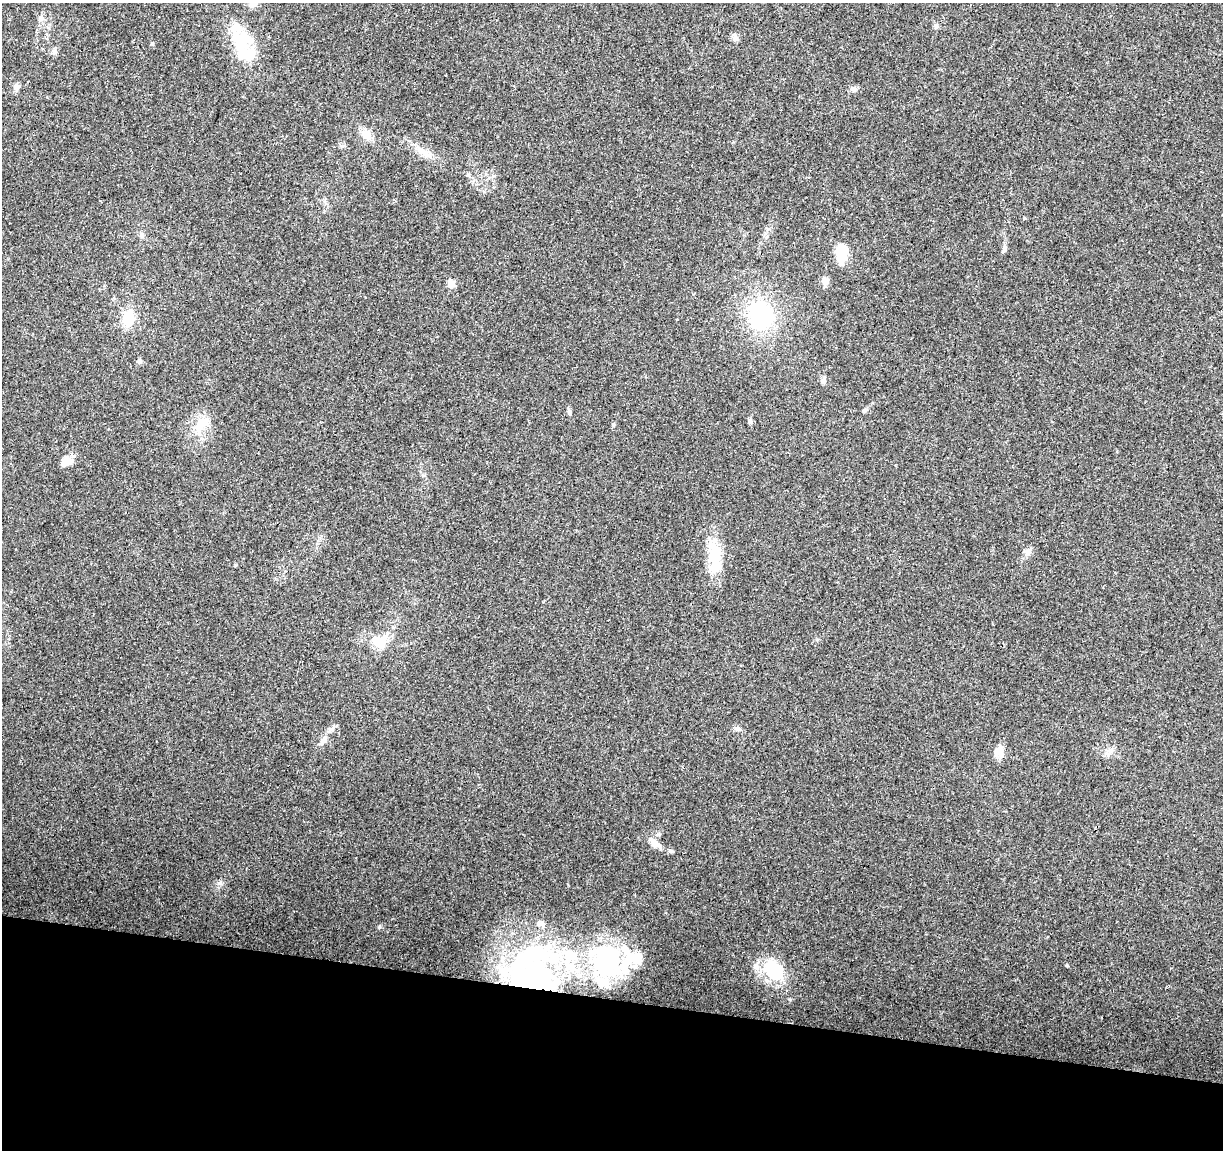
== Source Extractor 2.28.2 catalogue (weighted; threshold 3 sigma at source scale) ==
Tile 15 of 4 x 4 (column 3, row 4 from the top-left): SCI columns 2444-3664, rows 225-1372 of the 4895 x 5100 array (HDU 1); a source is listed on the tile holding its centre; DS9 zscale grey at full resolution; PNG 1225 x 1152 px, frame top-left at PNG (2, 3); no overlay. Shown black and unused: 13% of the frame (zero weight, under 3 of 4 exposures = <1% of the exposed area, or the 3 px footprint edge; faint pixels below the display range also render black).
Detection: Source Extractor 2.28.2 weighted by HDU 2 'WHT'; one run over the whole footprint, this tile lists its part. Background 0.0215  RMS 0.004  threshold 0.0182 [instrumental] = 3 sigma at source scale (4.5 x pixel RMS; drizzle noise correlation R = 1.50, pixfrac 1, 0.0396/0.0396 arcsec/px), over >= 5 px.
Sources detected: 54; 5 inside a brighter object's white glare — not listed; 9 inside a brighter listed object's ellipse — not listed separately; the other 40 listed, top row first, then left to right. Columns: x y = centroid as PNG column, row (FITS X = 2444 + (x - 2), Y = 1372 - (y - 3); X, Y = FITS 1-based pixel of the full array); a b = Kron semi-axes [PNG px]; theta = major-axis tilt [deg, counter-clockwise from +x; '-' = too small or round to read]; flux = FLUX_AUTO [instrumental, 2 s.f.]
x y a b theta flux
40 18 7 7 - 1.3
936 26 7 5 47 0.82
736 39 9 7 -40 1.3
240 42 31 25 84 17
152 44 5 3 - 0.4
54 52 8 7 - 1.2
16 87 8 7 - 2
853 89 9 7 33 1.3
366 134 12 10 -63 4
342 146 6 4 18 0.64
424 153 25 7 -32 4.2
142 235 7 6 - 0.99
1004 248 10 5 76 1.1
842 253 20 11 86 8.6
825 281 10 8 -86 2
451 284 5 4 - 7.7
760 315 29 23 -61 38
128 318 18 13 86 8.6
139 361 6 6 - 1.1
823 381 8 6 -79 1.2
865 410 6 4 45 0.67
569 411 9 4 -74 0.95
750 421 8 5 -89 0.88
613 424 5 5 - 0.49
200 425 27 12 66 8.1
66 461 12 10 29 4.3
1027 552 9 7 77 1.7
715 554 36 15 -81 13
380 642 18 15 -73 6.6
331 729 10 6 44 1.5
738 729 8 6 -7 1.2
323 741 11 7 47 2.2
1111 750 7 4 72 1
999 751 15 11 -67 3.6
655 843 13 8 -43 3.6
671 851 6 5 - 0.65
607 961 47 36 13 42
1067 966 5 3 - 0.36
773 970 32 22 -47 16
544 976 77 34 -86 65
Overlapping masked pixels (flux is a lower limit): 1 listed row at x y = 544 976
Unlisted compact peaks at least as high as the median listed source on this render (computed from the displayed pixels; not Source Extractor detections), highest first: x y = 379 927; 789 999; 221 884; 817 639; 484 192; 568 885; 1024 218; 872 403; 543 602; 235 564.